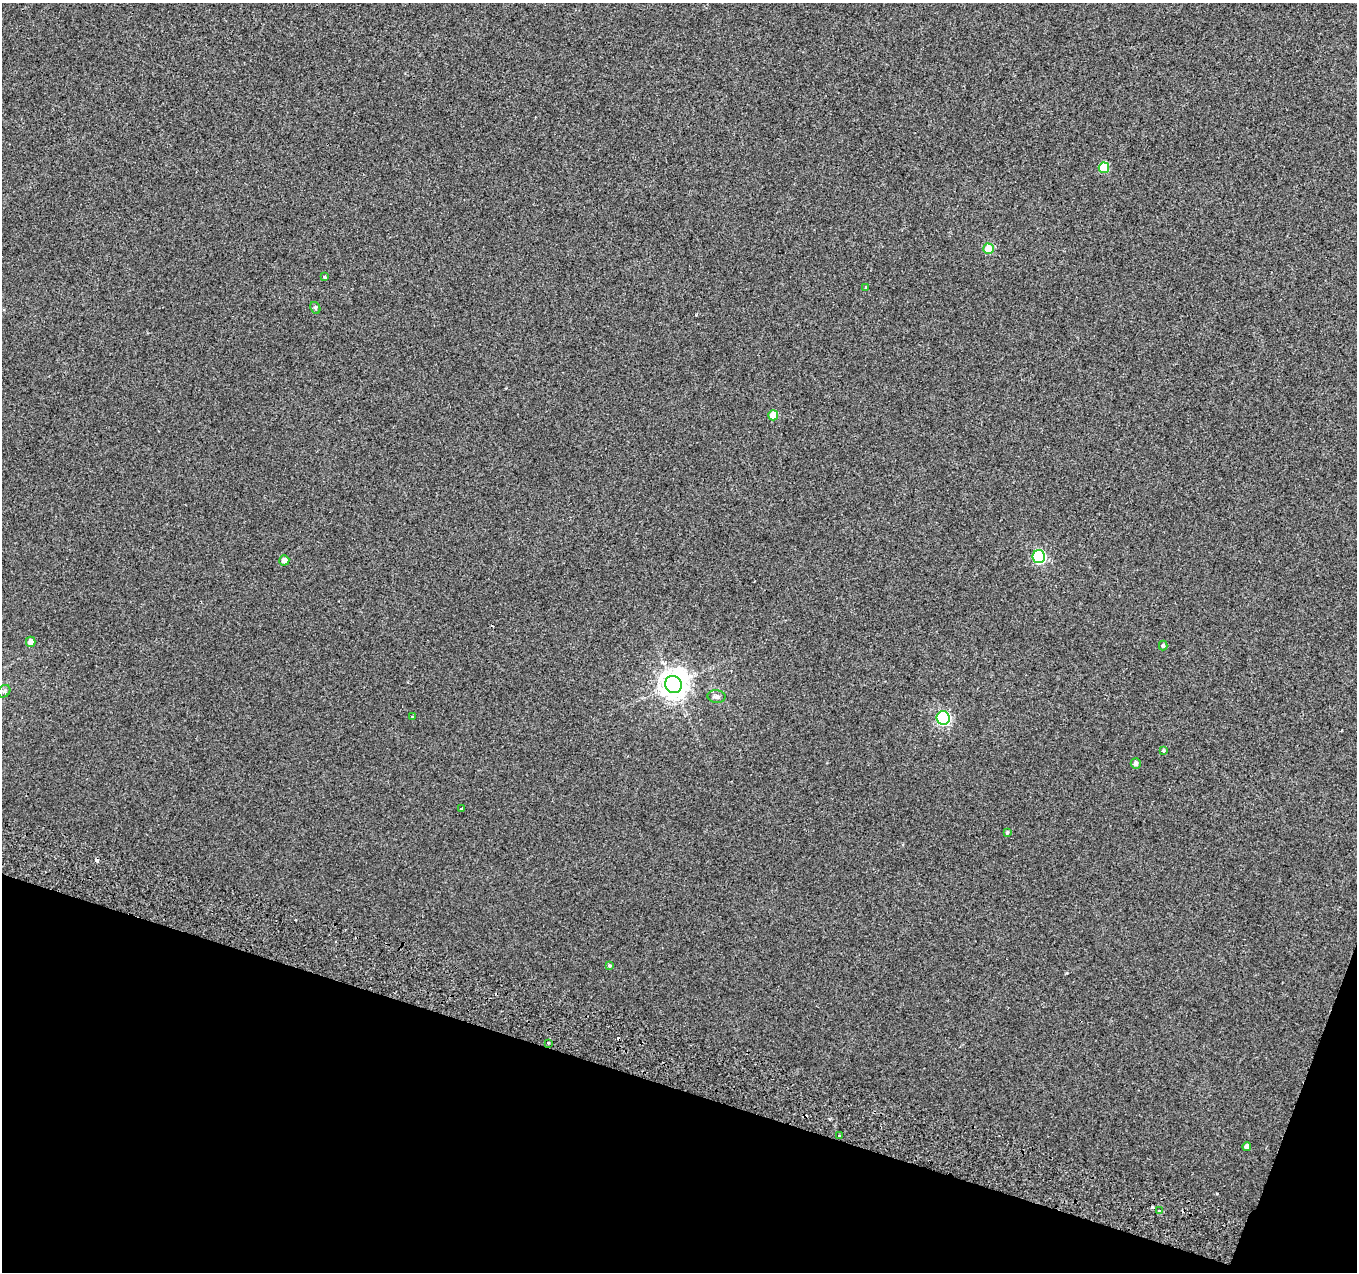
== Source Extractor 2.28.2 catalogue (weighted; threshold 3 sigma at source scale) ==
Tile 15 of 4 x 4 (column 3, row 4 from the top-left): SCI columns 2730-4084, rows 272-1541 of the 5469 x 5685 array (HDU 1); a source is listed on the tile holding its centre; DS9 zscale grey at full resolution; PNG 1359 x 1274 px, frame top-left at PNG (2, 3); each listed source drawn as its Kron ellipse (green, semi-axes under 4 px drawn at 4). Shown black and unused: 16% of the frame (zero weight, under 2 of 3 exposures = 3% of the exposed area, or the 3 px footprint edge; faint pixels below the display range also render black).
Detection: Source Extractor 2.28.2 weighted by HDU 2 'WHT'; one run over the whole footprint, this tile lists its part. Background 0.00285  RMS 0.0046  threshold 0.0208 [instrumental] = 3 sigma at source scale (4.5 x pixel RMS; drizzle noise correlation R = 1.50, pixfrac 1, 0.0396/0.0396 arcsec/px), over >= 5 px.
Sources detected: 30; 1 inside a brighter object's white glare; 5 cosmic-ray / hot-pixel residue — neither listed nor drawn; the other 24 listed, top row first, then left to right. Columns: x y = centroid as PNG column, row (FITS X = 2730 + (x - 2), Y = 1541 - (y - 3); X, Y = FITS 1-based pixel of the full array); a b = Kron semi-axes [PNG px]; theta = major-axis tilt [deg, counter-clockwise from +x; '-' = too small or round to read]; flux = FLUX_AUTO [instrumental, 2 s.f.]
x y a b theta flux
1104 168 5 5 - 17
988 249 5 5 - 12
325 277 4 4 - 0.77
866 287 4 3 - 0.55
315 308 6 4 -61 0.66
773 415 5 5 - 8.8
1039 557 6 6 - 59
284 560 5 5 - 2.2
31 642 5 5 - 2.8
1163 645 5 4 - 0.84
673 684 9 8 - 510
4 691 7 5 46 1
716 696 9 6 -10 1.4
412 717 3 2 - 0.5
943 718 7 6 - 82
1163 751 4 4 - 0.41
1136 763 5 5 - 1.4
461 809 3 3 - 0.54
1007 832 4 3 - 0.62
609 965 4 3 - 0.65
548 1043 3 3 - 0.39
840 1136 4 3 - 1.7
1247 1147 4 4 - 1.6
1159 1211 3 3 - 0.84
Overlapping masked pixels (flux is a lower limit): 1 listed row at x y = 840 1136